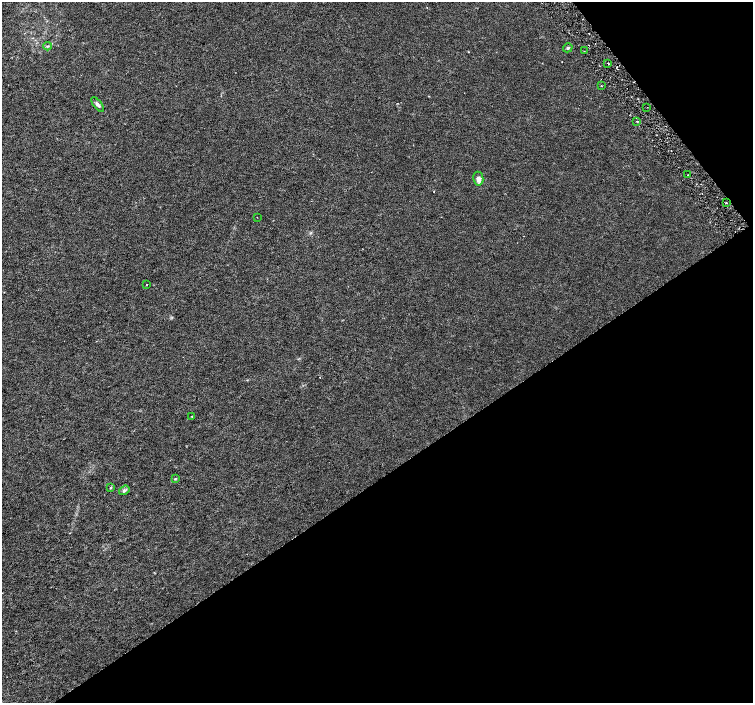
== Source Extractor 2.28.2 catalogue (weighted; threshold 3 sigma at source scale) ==
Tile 12 of 4 x 4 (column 4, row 3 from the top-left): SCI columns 4516-6017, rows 1603-3003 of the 6019 x 5941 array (HDU 1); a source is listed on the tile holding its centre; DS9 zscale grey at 2 x 2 block average (1 PNG px = mean of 2 x 2 image px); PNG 755 x 705 px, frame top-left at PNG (2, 2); each listed source drawn as its Kron ellipse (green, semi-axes under 4 px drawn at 4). Shown black and unused: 36% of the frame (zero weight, under 3 of 6 exposures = <1% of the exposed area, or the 3 px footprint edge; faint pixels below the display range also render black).
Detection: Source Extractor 2.28.2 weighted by HDU 2 'WHT'; one run over the whole footprint, this tile lists its part. Background 0.00144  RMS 0.0017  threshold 0.00707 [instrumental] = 3 sigma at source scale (4.09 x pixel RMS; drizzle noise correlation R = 1.36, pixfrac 0.8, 0.0396/0.0396 arcsec/px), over >= 5 px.
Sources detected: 17; all 17 listed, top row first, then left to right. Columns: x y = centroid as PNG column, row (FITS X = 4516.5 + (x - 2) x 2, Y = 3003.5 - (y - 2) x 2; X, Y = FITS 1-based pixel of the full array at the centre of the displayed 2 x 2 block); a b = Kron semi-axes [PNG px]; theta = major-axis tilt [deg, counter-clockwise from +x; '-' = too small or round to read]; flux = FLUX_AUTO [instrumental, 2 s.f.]
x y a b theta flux
47 46 4 3 - 0.44
568 48 5 3 - 0.54
584 51 2 2 - 0.24
608 63 2 2 - 0.6
601 86 2 2 - 0.29
98 104 8 3 -51 1
647 107 2 2 - 0.21
637 121 2 2 - 0.31
688 175 2 2 - 0.14
478 179 7 5 -81 2.1
726 203 2 2 - 0.23
257 217 2 2 - 0.11
147 284 2 2 - 0.21
192 416 2 2 - 0.18
175 479 3 3 - 0.33
111 488 3 2 - 0.26
124 490 6 4 35 0.83
Overlapping masked pixels (flux is a lower limit): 1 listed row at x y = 608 63
Diffuse or blended objects may show on this block-average render without a row.